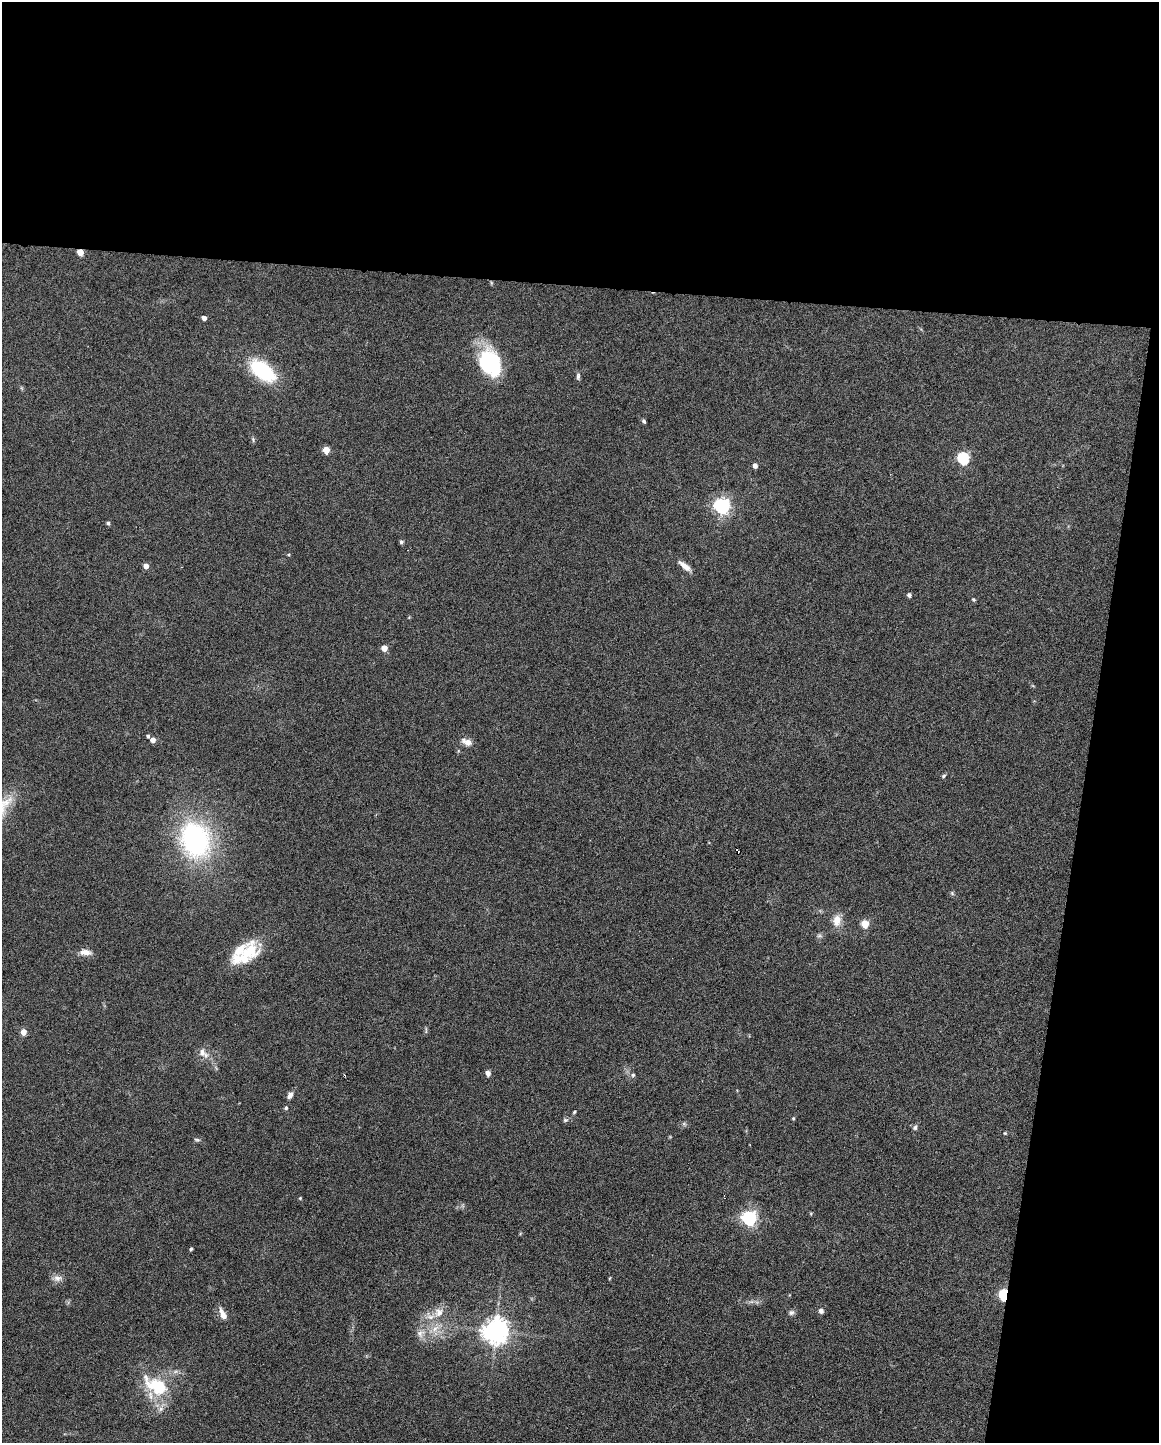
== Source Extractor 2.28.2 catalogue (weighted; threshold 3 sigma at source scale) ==
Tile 4 of 4 x 3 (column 4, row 1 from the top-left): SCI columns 3473-4629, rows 3102-4542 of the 4630 x 4648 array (HDU 1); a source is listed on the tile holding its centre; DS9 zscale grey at full resolution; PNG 1161 x 1445 px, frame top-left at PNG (2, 2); no overlay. Shown black and unused: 26% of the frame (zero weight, under 4 of 8 exposures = <1% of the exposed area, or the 3 px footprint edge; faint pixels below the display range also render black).
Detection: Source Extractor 2.28.2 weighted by HDU 2 'WHT'; one run over the whole footprint, this tile lists its part. Background 0.0773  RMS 0.005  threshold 0.0206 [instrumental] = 3 sigma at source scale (4.09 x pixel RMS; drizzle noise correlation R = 1.36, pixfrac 0.8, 0.05/0.05 arcsec/px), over >= 5 px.
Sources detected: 63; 1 cosmic-ray / hot-pixel residue — not listed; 3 inside a brighter listed object's ellipse — not listed separately; the other 59 listed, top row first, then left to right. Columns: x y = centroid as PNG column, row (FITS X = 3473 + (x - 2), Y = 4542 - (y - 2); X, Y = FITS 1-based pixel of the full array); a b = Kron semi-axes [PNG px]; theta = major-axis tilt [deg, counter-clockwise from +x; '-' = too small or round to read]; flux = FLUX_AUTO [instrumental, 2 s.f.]
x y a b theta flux
80 252 5 4 - 7.5
204 318 4 4 - 2.2
490 363 32 22 -64 33
262 371 33 17 -38 29
578 376 9 5 89 1.1
644 421 5 4 - 0.84
253 439 7 4 -80 0.74
326 450 5 4 - 8.8
963 458 6 5 - 53
755 466 4 4 - 2.7
722 506 6 6 - 150
108 523 4 4 - 0.96
401 542 5 5 - 0.79
146 566 4 4 - 3.2
685 566 17 6 -39 3.7
909 595 5 4 - 0.97
973 599 5 4 - 0.67
384 648 4 4 - 5.8
148 736 4 4 - 0.77
153 740 5 5 - 2.8
467 742 14 7 -22 3.2
944 776 6 5 - 0.72
195 840 35 27 -71 80
737 851 5 3 - 2.9
952 893 6 4 -47 0.66
837 920 15 10 80 5.3
865 924 5 5 - 13
819 936 8 4 -8 0.93
250 951 33 19 56 18
85 952 16 7 -4 3.4
23 1032 4 4 - 5.7
203 1053 18 9 -42 3.9
488 1073 5 4 - 3.1
633 1075 5 5 - 0.8
290 1095 8 5 61 2.1
286 1108 5 4 - 0.73
574 1112 5 3 - 0.58
793 1118 4 3 - 0.59
565 1120 7 5 1 0.92
684 1124 6 5 - 0.77
915 1127 7 6 - 1.1
1005 1133 5 4 - 0.44
197 1140 8 4 -7 0.83
300 1198 4 4 - 0.46
811 1213 5 3 - 0.44
749 1218 6 6 - 120
191 1249 3 3 - 0.83
57 1278 12 8 -1 2.6
610 1278 5 3 - 0.37
1004 1295 6 4 -88 48
821 1311 6 6 - 1.6
439 1312 15 12 42 5.4
791 1312 8 6 15 1.3
223 1314 15 6 -65 3.7
435 1329 13 7 43 3.8
496 1331 8 8 - 510
420 1334 12 9 31 3.3
157 1386 25 14 -30 25
161 1409 8 6 69 1.8
Overlapping masked pixels (flux is a lower limit): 3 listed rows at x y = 80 252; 737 851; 1004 1295